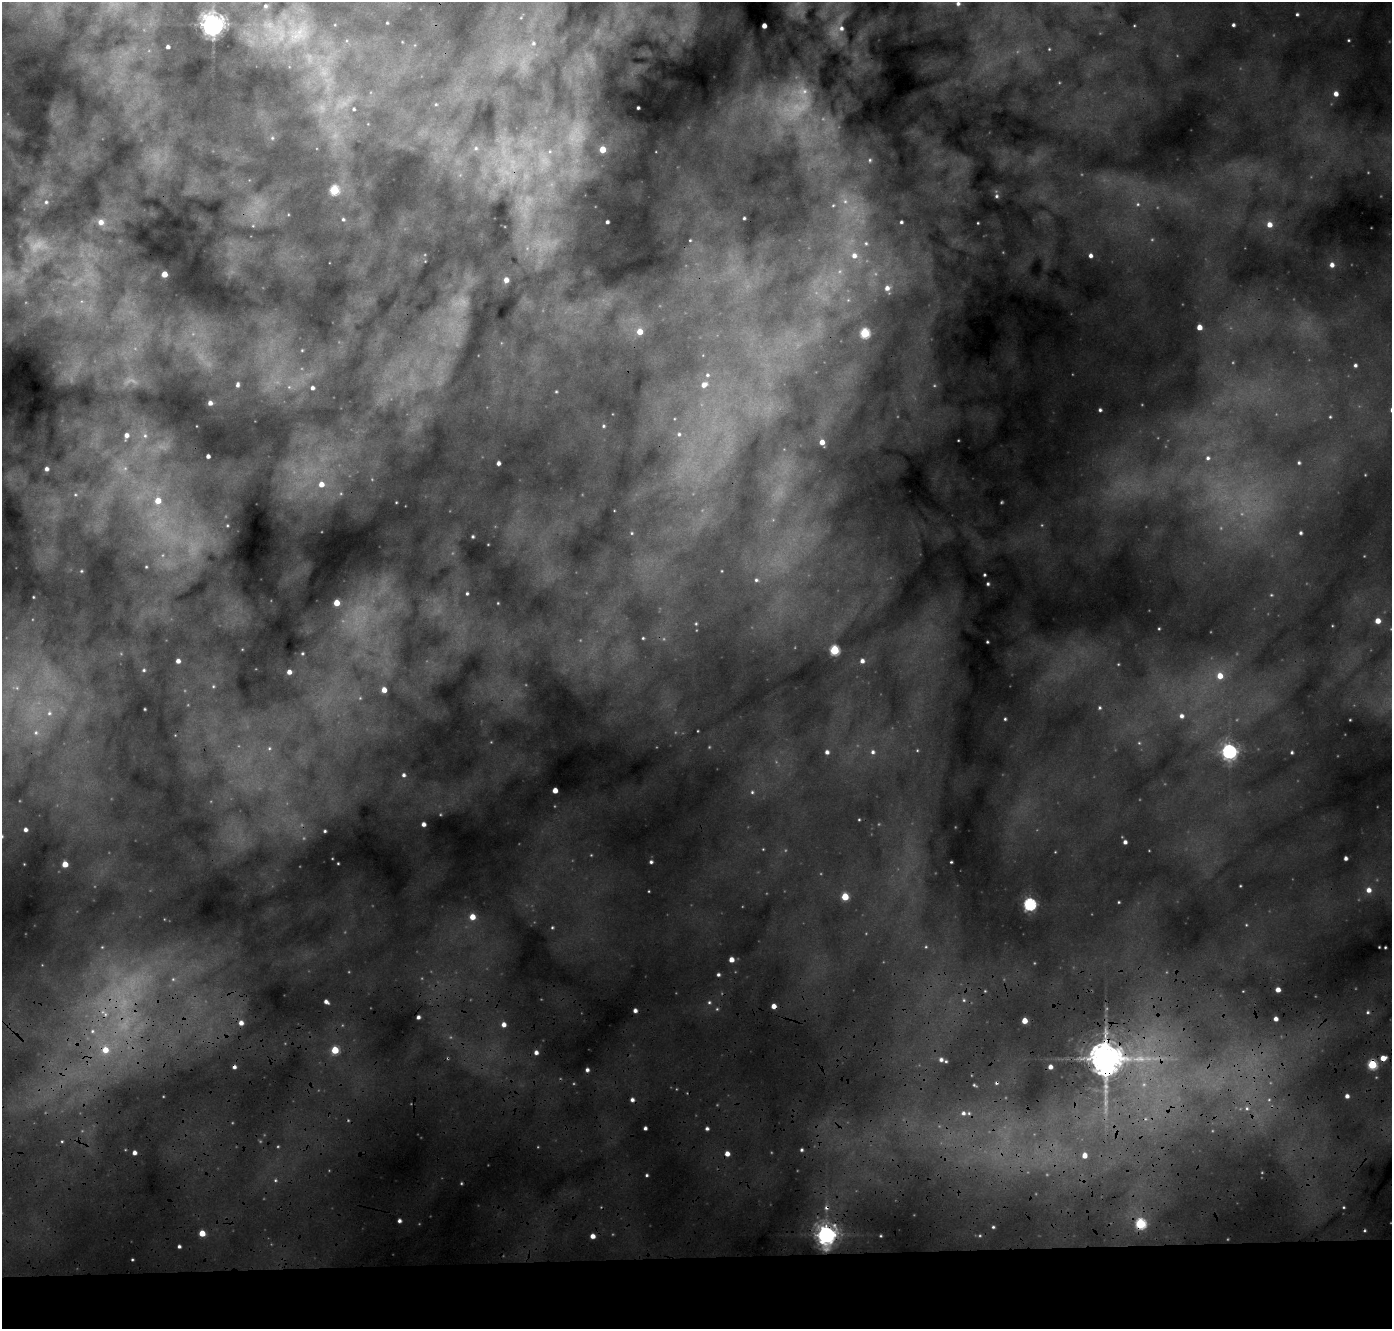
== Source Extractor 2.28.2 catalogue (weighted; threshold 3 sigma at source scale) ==
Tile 8 of 3 x 3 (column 2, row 3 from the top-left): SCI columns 1427-2816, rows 563-1889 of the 4235 x 5103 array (HDU 1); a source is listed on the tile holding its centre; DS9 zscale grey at full resolution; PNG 1394 x 1331 px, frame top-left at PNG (2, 2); no overlay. Shown black and unused: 6% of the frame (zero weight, under 3 of 4 exposures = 24% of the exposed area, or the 3 px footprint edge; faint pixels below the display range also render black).
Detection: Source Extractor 2.28.2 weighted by HDU 2 'WHT'; one run over the whole footprint, this tile lists its part. Background 0.16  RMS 0.017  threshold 0.0772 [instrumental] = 3 sigma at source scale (4.5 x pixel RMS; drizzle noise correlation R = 1.50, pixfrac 1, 0.05/0.05 arcsec/px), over >= 5 px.
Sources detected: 267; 66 too faint to see at this stretch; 3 cosmic-ray / hot-pixel residue — not listed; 2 inside a brighter listed object's ellipse — not listed separately; the other 196 listed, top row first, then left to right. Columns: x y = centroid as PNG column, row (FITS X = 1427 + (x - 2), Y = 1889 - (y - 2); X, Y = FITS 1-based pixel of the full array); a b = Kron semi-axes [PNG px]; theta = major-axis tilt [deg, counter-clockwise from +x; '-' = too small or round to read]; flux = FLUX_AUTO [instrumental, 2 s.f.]
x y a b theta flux
958 3 5 5 - 5.5
265 6 6 5 - 4.9
1297 14 3 3 - 3
521 17 14 5 62 7.7
387 23 3 3 - 1.7
213 24 8 7 - 1700
1233 25 3 3 - 4.5
764 26 4 4 - 15
839 29 23 9 28 18
298 33 49 39 41 180
1349 40 3 3 - 2.2
533 43 9 8 - 11
168 47 4 3 - 5.9
1049 49 4 4 - 1.9
1336 94 5 5 - 12
436 104 4 4 - 1.9
638 108 3 3 - 3.3
354 109 5 5 - 3.8
272 138 7 6 - 5.7
476 148 7 6 - 4.7
602 149 5 5 - 33
550 151 6 6 - 4.7
870 160 8 7 - 7
334 190 5 5 - 120
996 196 5 5 - 3.8
46 202 6 5 - 4.2
1138 204 7 5 14 5
833 205 6 4 42 3
744 218 3 3 - 2.9
343 219 5 5 - 4.2
101 222 8 7 - 15
607 222 3 3 - 4.7
901 222 5 5 - 4.4
978 223 3 2 - 1.7
1269 224 6 6 - 18
253 226 5 5 - 2.9
690 240 4 4 - 2.2
866 243 10 8 -17 12
854 255 11 10 - 26
1090 256 5 4 - 8.4
1332 265 5 5 - 10
164 274 4 4 - 28
506 280 5 5 - 13
887 288 13 10 -78 25
848 300 7 7 - 6.5
81 301 7 6 - 5.7
1199 327 4 4 - 20
640 331 6 6 - 24
865 333 6 5 - 130
302 350 5 5 - 2.4
1355 365 4 3 - 4.7
707 375 7 6 - 5.9
237 385 5 3 - 5.8
704 385 8 6 27 15
289 387 7 7 - 6.4
312 388 5 5 - 7
556 391 4 3 - 2.1
210 403 4 4 - 8.1
1100 410 4 4 - 4.6
1330 417 3 3 - 1.9
603 426 4 4 - 2.6
679 434 7 7 - 6.9
126 435 6 5 - 9.9
145 436 8 6 -75 6.2
958 440 3 2 - 1.5
822 442 5 4 - 17
208 456 4 4 - 7
1208 458 6 6 - 5.8
498 463 4 4 - 7.5
1299 463 3 3 - 3.1
46 469 4 4 - 7.1
321 484 7 7 - 20
75 495 7 7 - 5.1
158 501 6 6 - 31
396 502 2 2 - 1.4
227 525 4 3 - 2
632 533 5 5 - 2.6
1301 533 4 4 - 4
473 536 3 3 - 3
146 567 4 3 - 2
81 571 4 3 - 2.1
722 571 3 2 - 1.2
984 575 3 3 - 2.7
756 580 5 5 - 4
988 584 3 3 - 3.4
467 593 3 3 - 2.8
1271 595 5 4 - 2.3
33 597 3 2 - 1.5
336 603 5 4 - 31
498 603 3 2 - 1.2
1378 621 5 5 - 20
696 624 5 4 - 2.4
1159 629 3 2 - 1.7
643 638 3 3 - 2
987 642 3 3 - 2.2
834 650 5 5 - 130
302 653 3 3 - 2
178 661 4 4 - 10
862 661 5 5 - 7.7
144 670 5 5 - 3.3
289 672 4 4 - 11
1220 676 7 6 - 26
213 686 6 4 69 2.8
384 690 4 4 - 18
1100 708 5 5 - 3.5
145 709 3 2 - 1.6
49 713 10 9 - 15
1181 716 6 6 - 9.3
1005 719 3 3 - 2.4
1350 720 3 2 - 1.4
36 733 8 8 - 11
175 735 3 3 - 1
269 748 6 5 - 3
917 750 5 4 - 2.2
1229 751 6 6 - 600
827 752 5 5 - 6.9
873 752 6 6 - 6.5
1292 752 3 3 - 3.1
404 775 6 5 - 6.5
555 790 4 4 - 20
752 792 4 4 - 2.9
859 819 3 2 - 1.7
423 824 4 4 - 9.7
25 830 4 4 - 7.3
325 831 3 3 - 3.2
1125 842 4 4 - 7.1
1346 858 4 4 - 6.4
651 862 4 4 - 4.5
951 862 3 3 - 2.2
338 863 3 2 - 1.8
65 864 5 5 - 25
1240 886 3 2 - 1.6
1369 890 6 5 - 13
845 897 5 5 - 57
1119 902 3 2 - 1.9
1030 904 6 6 - 290
472 917 5 5 - 24
1246 925 5 4 - 2.1
552 927 4 4 - 2.6
102 947 5 3 - 1.6
926 947 5 4 - 2.5
1379 947 2 2 - 1.3
1385 947 3 2 - 2
731 960 4 4 - 15
718 974 4 4 - 4.4
173 979 6 6 - 5.1
1278 990 4 4 - 15
985 991 4 3 - 1.6
1243 991 3 3 - 1.2
964 1000 5 5 - 3.6
326 1002 5 4 - 8.2
709 1002 6 5 - 3.9
774 1006 4 4 - 15
635 1010 4 4 - 7.9
1368 1012 5 4 - 3
105 1014 8 8 - 9.6
418 1017 4 4 - 6
1276 1019 4 4 - 8.8
1024 1021 4 4 - 26
241 1023 6 6 - 14
504 1024 5 5 - 13
92 1031 8 7 - 8.6
105 1050 8 8 - 30
335 1050 5 5 - 61
536 1052 5 5 - 9.3
1383 1058 5 5 - 18
1105 1059 14 11 87 4900
941 1060 6 5 - 7.4
1372 1065 5 5 - 110
234 1067 4 4 - 6.5
1050 1067 4 4 - 10
587 1070 4 4 - 6.2
974 1085 5 3 - 2.6
1347 1096 4 4 - 7.5
632 1100 4 4 - 7
1247 1108 8 7 - 9.1
963 1113 6 6 - 7.8
645 1128 4 4 - 5.6
707 1129 4 4 - 5.1
62 1141 5 4 - 2.7
801 1150 4 4 - 3.9
134 1153 4 4 - 9.7
727 1154 5 4 - 14
1084 1155 5 5 - 15
647 1175 3 3 - 3
275 1180 6 4 22 3.2
1344 1207 4 3 - 2.1
826 1208 8 7 - 8.2
399 1221 4 4 - 6.3
1140 1224 6 6 - 160
993 1227 3 3 - 2.5
202 1233 4 4 - 33
826 1235 8 7 - 1300
593 1236 4 4 - 14
881 1236 3 2 - 1.9
179 1246 4 3 - 4.6
Overlapping masked pixels (flux is a lower limit): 8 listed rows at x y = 774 1006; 1383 1058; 1105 1059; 1372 1065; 234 1067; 826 1208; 1140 1224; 826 1235
Isophote crosses this tile's border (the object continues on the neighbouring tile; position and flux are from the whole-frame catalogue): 1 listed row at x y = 958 3